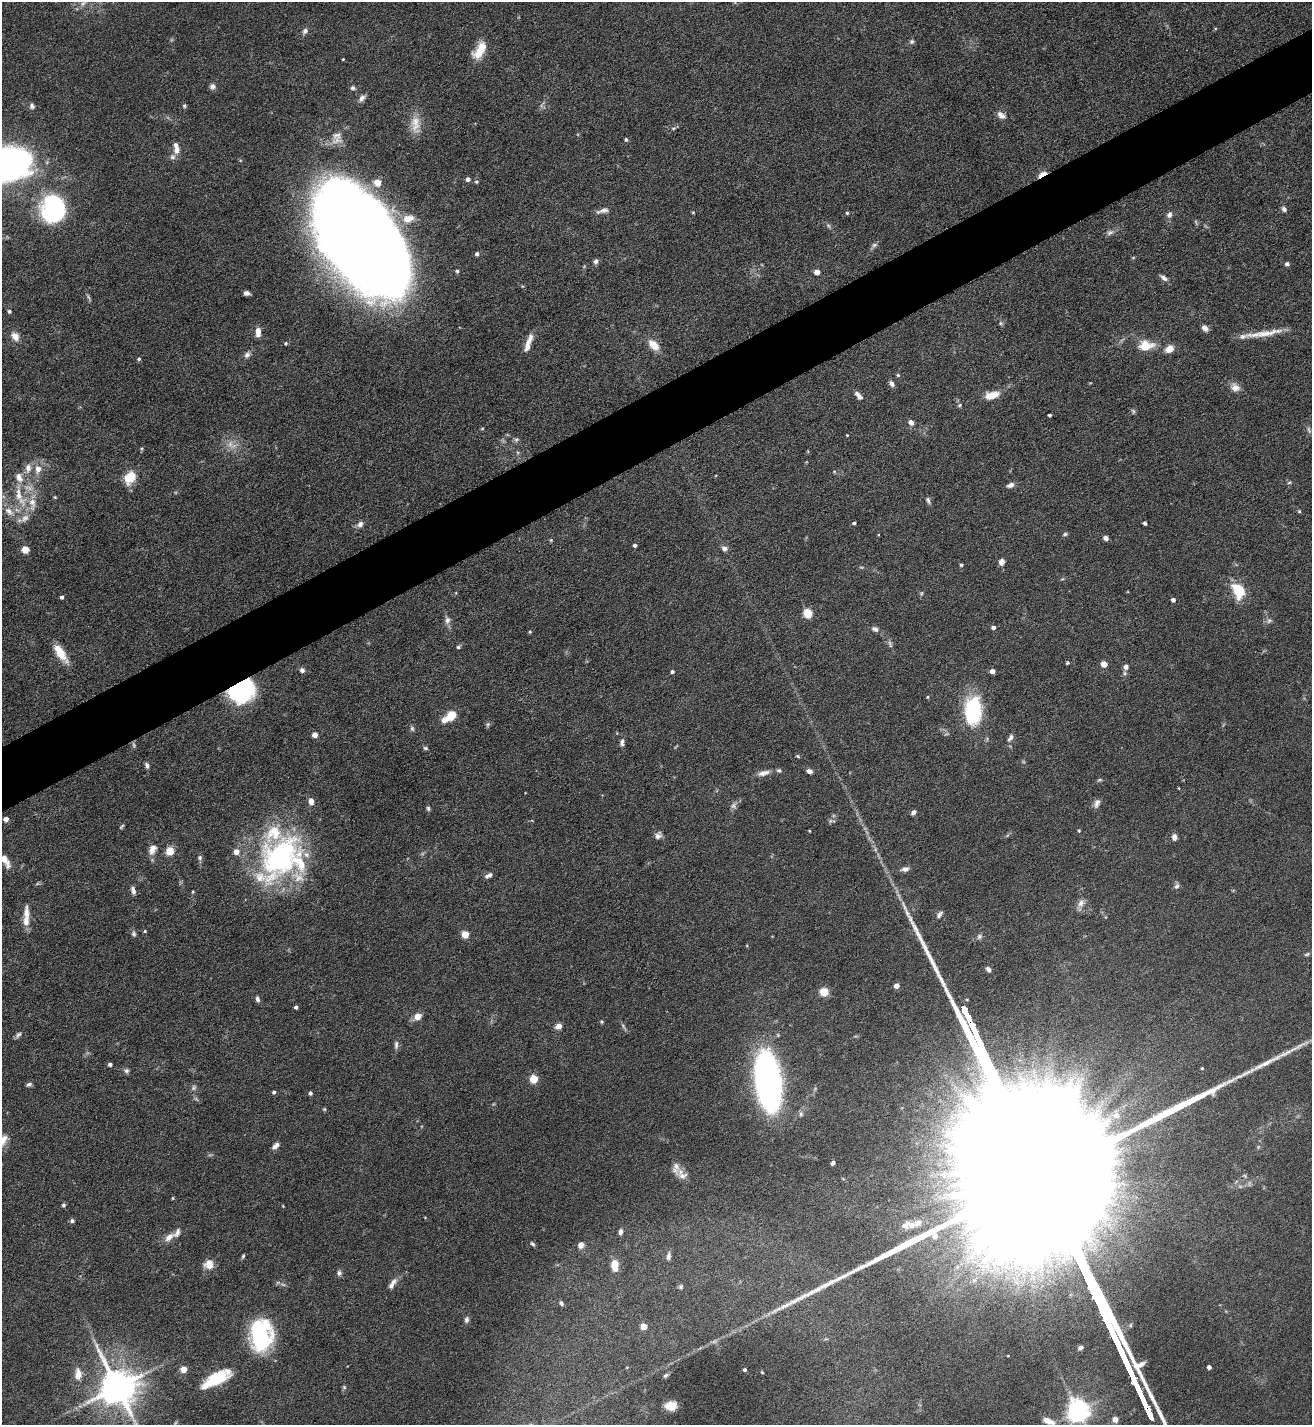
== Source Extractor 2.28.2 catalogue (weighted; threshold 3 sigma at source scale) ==
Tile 10 of 4 x 4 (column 2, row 3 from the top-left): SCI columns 1467-2776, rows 1427-2849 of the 5688 x 5699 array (HDU 1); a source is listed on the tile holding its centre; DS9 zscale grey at full resolution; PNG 1314 x 1427 px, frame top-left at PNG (2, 2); no overlay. Shown black and unused: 5% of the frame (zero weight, under 5 of 9 exposures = <1% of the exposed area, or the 3 px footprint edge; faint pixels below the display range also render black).
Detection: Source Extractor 2.28.2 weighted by HDU 2 'WHT'; one run over the whole footprint, this tile lists its part. Background 0.0768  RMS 0.0035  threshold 0.0143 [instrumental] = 3 sigma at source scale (4.09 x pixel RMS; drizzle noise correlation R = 1.36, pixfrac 0.8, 0.05/0.05 arcsec/px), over >= 5 px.
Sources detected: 250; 14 too faint to see at this stretch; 1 long thin detection or spike segment (spike, bleed or trail) — not listed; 22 inside a brighter listed object's ellipse — not listed separately; the other 213 listed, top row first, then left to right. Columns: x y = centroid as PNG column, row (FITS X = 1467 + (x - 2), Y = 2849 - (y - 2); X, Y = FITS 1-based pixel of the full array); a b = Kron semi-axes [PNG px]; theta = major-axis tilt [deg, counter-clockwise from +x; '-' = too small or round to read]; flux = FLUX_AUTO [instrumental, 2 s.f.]
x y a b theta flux
83 3 11 6 43 1.6
305 31 8 6 49 1.1
912 41 7 6 - 0.73
480 52 23 10 62 5.3
343 59 3 3 - 0.27
212 86 8 7 - 1.2
353 88 7 5 -16 0.79
362 98 10 6 43 1.5
32 106 7 6 - 0.98
184 106 6 5 - 0.59
1001 115 12 7 -41 1.9
415 124 26 12 -86 5.2
673 128 6 5 - 0.6
337 135 18 15 -34 4.1
626 139 5 4 - 0.51
177 150 9 7 74 2.2
13 165 41 30 42 120
1042 174 11 4 28 5.7
468 179 4 4 - 1.3
476 182 5 5 - 0.52
53 209 24 21 83 46
1284 209 8 6 -48 1
603 211 17 6 14 1.6
693 212 4 3 - 0.33
847 213 4 4 - 0.46
1169 215 9 7 67 1.3
828 226 9 4 -51 0.71
1110 232 10 7 26 1.2
362 241 94 53 -53 1100
874 245 8 6 17 0.84
477 254 4 4 - 1
1133 258 5 3 - 0.34
596 261 7 5 65 0.89
1287 264 5 4 - 0.99
457 271 5 4 - 0.57
817 272 5 5 - 2
1164 278 11 5 -38 1.3
247 293 6 4 -1 1.2
9 311 5 5 - 0.71
1001 323 7 5 -21 0.58
1205 328 7 5 -48 2
258 332 11 6 -89 2.5
1266 333 45 7 11 6.3
15 336 12 9 -55 2.6
529 340 17 7 70 2.8
286 343 5 4 - 0.48
653 345 14 9 -45 4.4
1146 346 17 11 5 6.8
1169 349 9 7 28 3.4
247 355 9 6 50 1.2
139 359 4 4 - 0.58
898 375 5 4 - 0.44
892 384 8 6 -51 1.1
1235 387 13 10 -39 2.3
992 395 15 7 13 5.6
859 396 11 5 -51 1.8
960 405 6 4 28 0.54
1050 415 3 3 - 0.6
911 422 6 5 - 1.7
1309 430 10 4 -74 0.71
847 435 3 3 - 0.29
516 440 7 6 - 0.75
28 468 14 9 88 2.7
38 469 10 8 74 3
834 471 6 4 0 0.4
130 477 15 11 57 6.7
1289 482 6 4 3 0.45
1010 485 9 5 19 1.4
19 495 32 9 -89 7.6
55 497 4 3 - 0.35
928 500 9 5 -69 0.83
32 504 22 10 -86 5
9 511 15 9 -40 3.3
1299 511 5 5 - 0.39
854 523 4 3 - 0.58
1145 523 4 3 - 0.77
360 524 9 7 49 1.4
1065 534 7 5 11 0.58
1106 538 5 4 - 1.3
635 545 4 3 - 0.94
724 548 8 6 -28 1.3
25 550 5 5 - 8.5
1001 562 8 6 70 1.6
961 565 4 4 - 0.56
1238 591 17 11 -64 11
456 593 5 3 - 0.28
921 593 6 5 - 0.52
62 597 4 3 - 0.93
1173 600 4 4 - 1.2
808 613 5 5 - 18
447 620 11 7 -87 1.6
1269 620 8 7 - 1
993 627 4 4 - 1.3
875 629 9 6 -21 1.2
530 632 4 3 - 0.4
458 647 5 4 - 0.54
61 653 23 9 -55 6.3
1067 663 4 4 - 0.39
1104 664 4 4 - 4.8
1126 667 5 5 - 1.7
302 670 6 6 - 1
992 671 4 4 - 2.4
672 672 4 3 - 0.84
1125 673 6 5 - 0.64
242 691 24 19 25 42
928 697 4 4 - 0.35
973 710 31 18 89 27
451 716 9 7 51 7.8
488 724 7 5 82 0.62
412 729 7 5 -74 0.71
315 735 5 4 - 2.7
1010 738 11 6 59 1.2
622 742 10 5 82 1.3
425 748 6 5 - 0.57
798 756 5 4 - 0.4
147 765 8 5 -69 0.88
809 771 7 5 -20 1.2
764 773 17 7 13 2.3
1100 780 8 4 20 0.5
1179 788 4 2 - 0.2
1097 803 12 7 67 1.5
734 805 10 7 67 1.3
428 808 6 5 - 0.66
913 812 5 4 - 1.2
6 819 4 4 - 2.5
122 826 7 3 45 0.49
809 831 3 3 - 0.29
1079 831 4 3 - 0.34
658 836 9 7 55 1.4
1174 837 7 6 - 1.6
152 849 14 9 68 2.7
170 851 10 8 62 3.8
280 857 65 45 51 73
200 858 7 6 - 0.87
4 859 15 8 -53 2.8
905 869 10 6 12 1.5
488 875 10 5 28 1.3
1177 886 8 7 - 1
133 890 11 5 -77 1.3
193 892 5 4 - 0.37
1081 903 13 8 57 2.2
26 913 22 8 88 3.4
145 931 4 4 - 0.36
134 934 8 6 -79 0.83
465 934 5 5 - 8.6
979 936 8 7 - 0.95
1307 954 8 4 19 0.57
988 969 6 5 - 1.1
896 986 4 4 - 2.5
824 992 8 8 - 3.8
257 999 8 5 -72 0.95
296 1007 4 4 - 0.86
417 1017 8 6 34 3.2
601 1022 5 5 - 0.42
558 1026 7 6 - 2.2
18 1035 9 5 47 0.9
396 1045 12 5 84 1.1
110 1064 4 4 - 0.96
1202 1068 3 3 - 0.32
126 1071 7 6 - 0.83
534 1079 5 5 - 13
768 1081 37 16 -82 170
29 1084 7 5 23 0.8
194 1088 9 6 52 0.91
274 1092 5 4 - 0.56
310 1093 5 4 - 0.69
324 1109 5 4 - 0.42
801 1114 6 5 - 0.68
1117 1115 7 6 - 1.8
2 1140 16 12 44 4
276 1146 9 5 40 1.8
833 1163 4 3 - 0.84
676 1168 18 10 -74 2.5
1245 1176 8 4 -36 0.58
173 1198 4 3 - 0.29
64 1205 6 5 - 0.55
283 1206 3 3 - 0.23
425 1217 5 3 - 0.24
72 1221 5 5 - 0.83
912 1225 15 10 17 2.8
621 1232 7 5 79 1.1
169 1237 13 7 43 2.6
532 1244 7 4 -47 0.6
581 1245 7 6 - 2.2
243 1256 5 3 - 0.48
668 1256 11 6 81 1.2
209 1264 10 9 - 4
615 1265 12 7 -86 5.1
957 1267 6 4 72 0.67
339 1273 8 6 -82 0.9
974 1280 7 7 - 1.1
392 1284 17 6 57 2.1
681 1287 7 6 - 0.65
561 1303 8 5 -49 0.76
466 1320 9 6 88 0.94
644 1326 5 4 - 5.7
261 1336 30 20 87 38
1080 1348 5 4 - 1
1008 1356 4 3 - 0.22
627 1367 4 3 - 0.24
1209 1367 4 4 - 1.2
183 1369 4 4 - 5.2
745 1370 3 3 - 0.65
762 1372 3 3 - 0.27
78 1374 17 9 87 3.8
666 1375 8 5 30 0.68
216 1379 29 11 29 16
117 1387 11 10 - 1000
344 1387 6 5 - 0.5
671 1406 10 8 4 3.8
1078 1410 7 7 - 280
1115 1419 5 4 - 3.7
1048 1421 15 7 -21 3.8
Overlapping masked pixels (flux is a lower limit): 2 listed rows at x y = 1042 174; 242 691
Isophote crosses this tile's border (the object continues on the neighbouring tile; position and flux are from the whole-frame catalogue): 5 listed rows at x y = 13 165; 4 859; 2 1140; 117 1387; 1048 1421